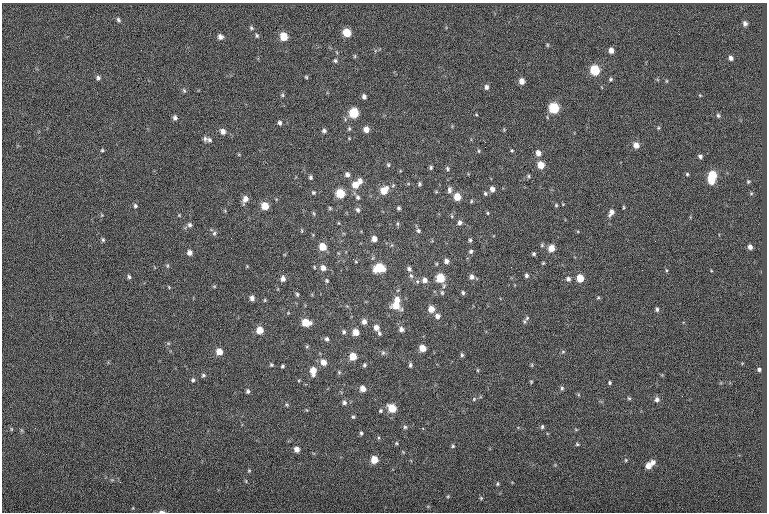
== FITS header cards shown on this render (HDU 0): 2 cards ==
NAXIS1  =                  765
NAXIS2  =                  510

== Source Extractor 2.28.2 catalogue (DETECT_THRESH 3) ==
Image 765 x 510 px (HDU 0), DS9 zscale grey, 1 PNG px = 1 image px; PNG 769 x 514 px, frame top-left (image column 1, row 510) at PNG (2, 3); no overlay
Background 0.0354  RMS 6.7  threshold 20.2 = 3 sigma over >= 5 px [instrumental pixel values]
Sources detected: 191; all 191 listed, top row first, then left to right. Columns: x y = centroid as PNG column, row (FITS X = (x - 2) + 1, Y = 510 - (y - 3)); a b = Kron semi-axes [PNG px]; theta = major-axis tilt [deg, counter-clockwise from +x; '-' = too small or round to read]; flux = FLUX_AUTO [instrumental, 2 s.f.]
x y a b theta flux
118 20 6 5 - 760
745 24 5 4 - 1400
251 28 6 5 - 750
347 33 6 6 - 8900
257 36 6 4 -74 690
284 36 7 6 - 7800
220 37 6 6 - 1700
547 45 6 4 -90 470
611 50 5 5 - 2400
355 56 6 4 90 500
731 58 5 4 - 1400
335 60 6 5 - 820
595 70 7 6 - 17000
306 77 4 4 - 530
98 78 5 5 - 1000
610 79 6 4 1 710
521 81 6 5 - 2900
666 81 5 3 - 390
486 87 6 5 - 1400
184 90 6 4 -68 670
282 95 5 4 - 620
364 97 5 4 - 1300
554 108 7 6 - 20000
354 113 6 6 - 15000
476 114 5 3 - 390
718 115 6 4 -74 750
175 118 6 5 - 1200
280 123 5 5 - 1100
658 128 5 4 - 480
349 129 5 4 - 620
366 129 6 6 - 2800
504 130 5 4 - 440
223 131 8 6 -52 2100
324 131 5 5 - 980
205 139 7 5 -86 1100
209 140 8 6 -24 1200
636 145 7 6 - 3100
485 147 2 2 - 570
102 150 5 4 - 560
512 150 4 4 - 480
479 151 5 3 - 490
538 153 6 5 - 2500
700 156 5 4 - 1100
388 165 6 4 -69 630
541 165 6 6 - 5300
431 167 5 4 - 730
447 169 6 5 - 780
347 174 6 5 - 1600
687 174 4 4 - 560
712 175 6 6 - 13000
528 176 5 4 - 610
310 177 6 4 -80 770
360 181 7 6 - 1900
711 181 6 5 - 6200
748 181 5 4 - 560
419 184 4 4 - 730
355 185 7 7 - 4800
492 189 6 5 - 1900
384 190 8 7 - 6700
449 190 9 6 -90 1500
313 192 6 5 - 660
340 193 6 6 - 13000
485 193 6 5 - 790
751 193 5 5 - 520
358 197 7 6 - 1100
457 197 6 6 - 6100
245 199 8 5 67 2900
471 201 5 3 - 500
556 205 4 4 - 540
135 206 5 5 - 770
265 206 6 6 - 6200
623 207 6 3 83 480
330 208 5 4 - 530
399 208 5 4 - 790
358 210 7 5 -56 1100
611 212 9 5 58 2200
314 213 7 3 -71 530
488 213 4 4 - 440
102 215 5 5 - 470
179 215 4 4 - 390
452 216 5 3 - 480
460 222 6 5 - 1400
338 223 5 3 - 340
190 225 7 6 - 1100
302 231 5 3 - 440
418 231 6 6 - 950
214 233 7 5 67 900
374 239 5 5 - 2800
103 240 5 4 - 670
470 240 5 4 - 740
542 245 6 5 - 660
323 247 6 6 - 6600
750 247 5 4 - 1600
551 248 6 5 - 5200
471 251 5 5 - 930
190 253 6 5 - 1900
534 254 4 4 - 740
446 261 6 5 - 1600
356 262 5 3 - 460
543 263 5 3 - 450
167 266 5 3 - 540
247 266 4 4 - 350
314 267 4 3 - 390
323 268 7 6 - 2400
379 268 8 7 - 13000
409 269 7 5 -54 1200
666 270 5 3 - 480
283 275 3 2 - 860
526 275 5 5 - 970
411 276 7 5 -70 1100
129 277 6 4 -71 820
472 277 7 6 - 1800
440 278 6 6 - 12000
580 278 6 5 - 6600
283 279 6 5 - 1900
568 279 6 6 - 1300
425 280 7 6 - 2200
327 281 5 5 - 650
214 286 5 3 - 420
169 287 5 3 - 340
442 293 7 4 -63 790
463 293 6 4 -61 790
297 294 6 4 -75 680
252 298 6 5 - 1700
598 298 6 4 2 500
265 300 4 4 - 460
397 300 7 6 - 3300
396 306 9 7 -27 6600
431 309 6 6 - 4400
657 309 5 5 - 880
437 316 6 6 - 1800
527 318 9 5 45 990
364 322 6 5 - 2000
306 323 7 6 - 8100
376 328 6 6 - 2300
401 329 7 6 - 1700
260 330 6 6 - 5800
344 332 6 5 - 870
355 332 5 5 - 4300
379 333 5 4 - 790
327 339 6 5 - 1000
168 343 6 4 -19 510
307 346 5 3 - 440
422 348 5 5 - 5100
219 351 6 6 - 4600
563 352 6 4 1 550
383 353 7 5 67 850
462 355 6 4 -77 790
353 356 6 6 - 6600
323 362 7 6 - 3200
271 365 5 4 - 620
364 365 5 4 - 770
410 365 6 4 88 860
532 365 6 4 89 490
283 366 3 3 - 630
759 369 4 3 - 880
477 370 5 3 - 410
313 371 9 6 -89 4700
339 372 5 5 - 520
203 375 6 5 - 800
193 380 6 5 - 790
531 382 4 4 - 440
610 382 4 4 - 630
363 388 6 5 - 3300
562 388 6 5 - 870
248 391 5 5 - 960
629 398 5 4 - 520
474 399 6 4 47 530
657 399 6 6 - 1700
344 402 7 6 - 1200
287 405 6 4 -43 600
392 408 7 6 - 9200
380 411 6 5 - 720
353 417 5 4 - 640
405 427 5 5 - 770
542 427 6 4 76 700
11 429 6 3 -90 440
361 433 5 4 - 760
396 443 5 4 - 610
577 444 5 4 - 560
453 446 5 5 - 600
297 449 6 5 - 2400
374 460 6 6 - 6800
626 460 5 4 - 460
653 462 6 5 - 1600
648 466 6 6 - 3800
249 470 5 4 - 470
498 484 5 4 - 580
448 496 5 4 - 460
481 498 4 4 - 510
162 512 8 3 1 990
At the frame edge (FLAGS 8, measured only in part): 1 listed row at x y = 162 512